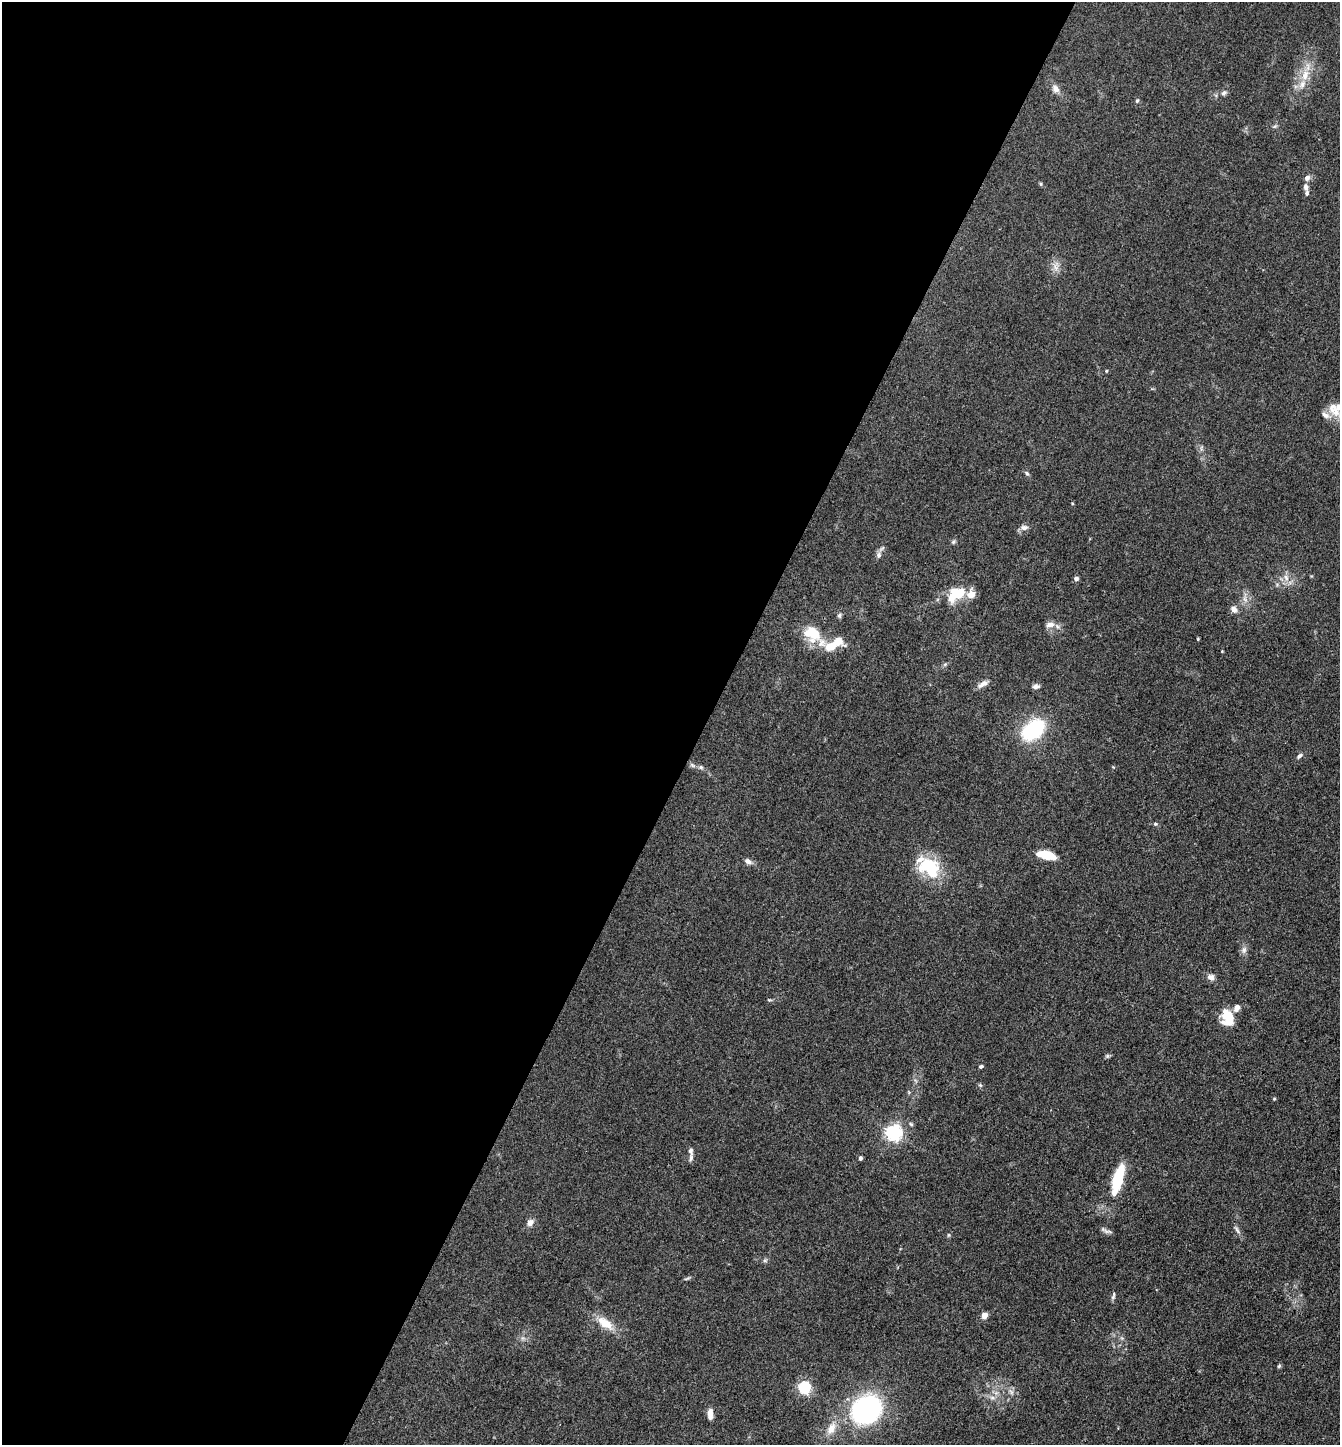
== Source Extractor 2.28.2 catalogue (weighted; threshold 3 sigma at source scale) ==
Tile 5 of 4 x 4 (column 1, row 2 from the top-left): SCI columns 286-1623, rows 2888-4330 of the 5783 x 5774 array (HDU 1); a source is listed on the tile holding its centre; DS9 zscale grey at full resolution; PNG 1342 x 1447 px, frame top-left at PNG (2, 2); no overlay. Shown black and unused: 53% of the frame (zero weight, under 3 of 4 exposures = <1% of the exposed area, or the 3 px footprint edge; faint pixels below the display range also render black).
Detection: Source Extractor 2.28.2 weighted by HDU 2 'WHT'; one run over the whole footprint, this tile lists its part. Background 0.0821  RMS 0.0064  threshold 0.0288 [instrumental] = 3 sigma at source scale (4.5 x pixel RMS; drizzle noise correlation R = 1.50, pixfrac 1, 0.05/0.05 arcsec/px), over >= 5 px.
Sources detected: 75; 1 inside a brighter object's white glare — not listed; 9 inside a brighter listed object's ellipse — not listed separately; the other 65 listed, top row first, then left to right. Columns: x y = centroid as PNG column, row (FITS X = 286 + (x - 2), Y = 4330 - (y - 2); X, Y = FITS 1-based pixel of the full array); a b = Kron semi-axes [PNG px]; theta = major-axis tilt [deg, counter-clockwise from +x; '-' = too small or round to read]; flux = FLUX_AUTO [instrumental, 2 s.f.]
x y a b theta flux
1305 75 17 10 70 9.4
1055 89 12 8 -53 3.6
1224 93 9 6 22 1.9
1137 101 6 4 68 0.92
1307 178 7 6 - 2.5
1306 187 8 6 -78 2.2
1056 267 14 8 88 4.1
1106 371 5 3 - 0.51
1337 409 26 15 46 11
1027 473 7 5 -30 1.1
1024 527 10 7 3 2.6
953 542 6 5 - 1.1
878 555 8 7 - 2.3
1286 577 10 7 -72 3.4
1076 579 5 5 - 2
960 593 14 11 46 13
1245 599 9 5 -70 2.6
1234 609 8 7 - 3.4
839 615 7 5 88 1.3
1050 624 13 7 8 3.9
813 633 19 15 -28 20
1198 639 4 4 - 0.59
831 646 21 9 12 13
1222 651 3 3 - 0.47
945 664 7 4 19 0.98
983 684 14 6 31 3.7
1036 686 9 6 6 2
1033 730 24 15 39 51
1299 756 8 5 44 1.6
692 765 9 4 -36 1.5
701 767 6 5 - 1.3
1155 824 6 4 -20 0.95
1046 855 20 8 -14 14
748 861 10 7 -32 2.3
929 866 29 20 -8 30
1244 950 10 7 72 2.5
1211 977 8 8 - 3
1237 1008 9 7 61 3.3
1228 1018 16 11 -73 17
1107 1056 6 5 - 1
981 1066 5 4 - 1.1
980 1085 6 4 -44 0.89
1274 1099 4 4 - 0.66
911 1124 6 4 -44 0.94
893 1133 6 6 - 200
691 1158 10 5 80 1.8
860 1158 5 4 - 1
1118 1179 28 9 74 31
530 1222 9 7 50 3.4
1237 1230 14 4 -55 1.9
1106 1231 16 4 -22 1.8
948 1235 6 4 90 0.75
765 1261 7 4 1 1
687 1279 9 3 21 0.99
1113 1296 11 4 81 1.4
984 1315 7 6 - 4.1
605 1323 25 12 -37 11
1279 1366 6 4 45 0.88
804 1387 6 5 - 92
1011 1392 8 5 -59 1.9
996 1393 6 6 - 1.7
992 1398 9 4 -8 2
866 1409 34 29 31 94
710 1414 12 6 90 4.6
831 1429 18 10 61 7.2
Isophote crosses this tile's border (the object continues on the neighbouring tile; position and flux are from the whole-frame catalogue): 1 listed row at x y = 1337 409